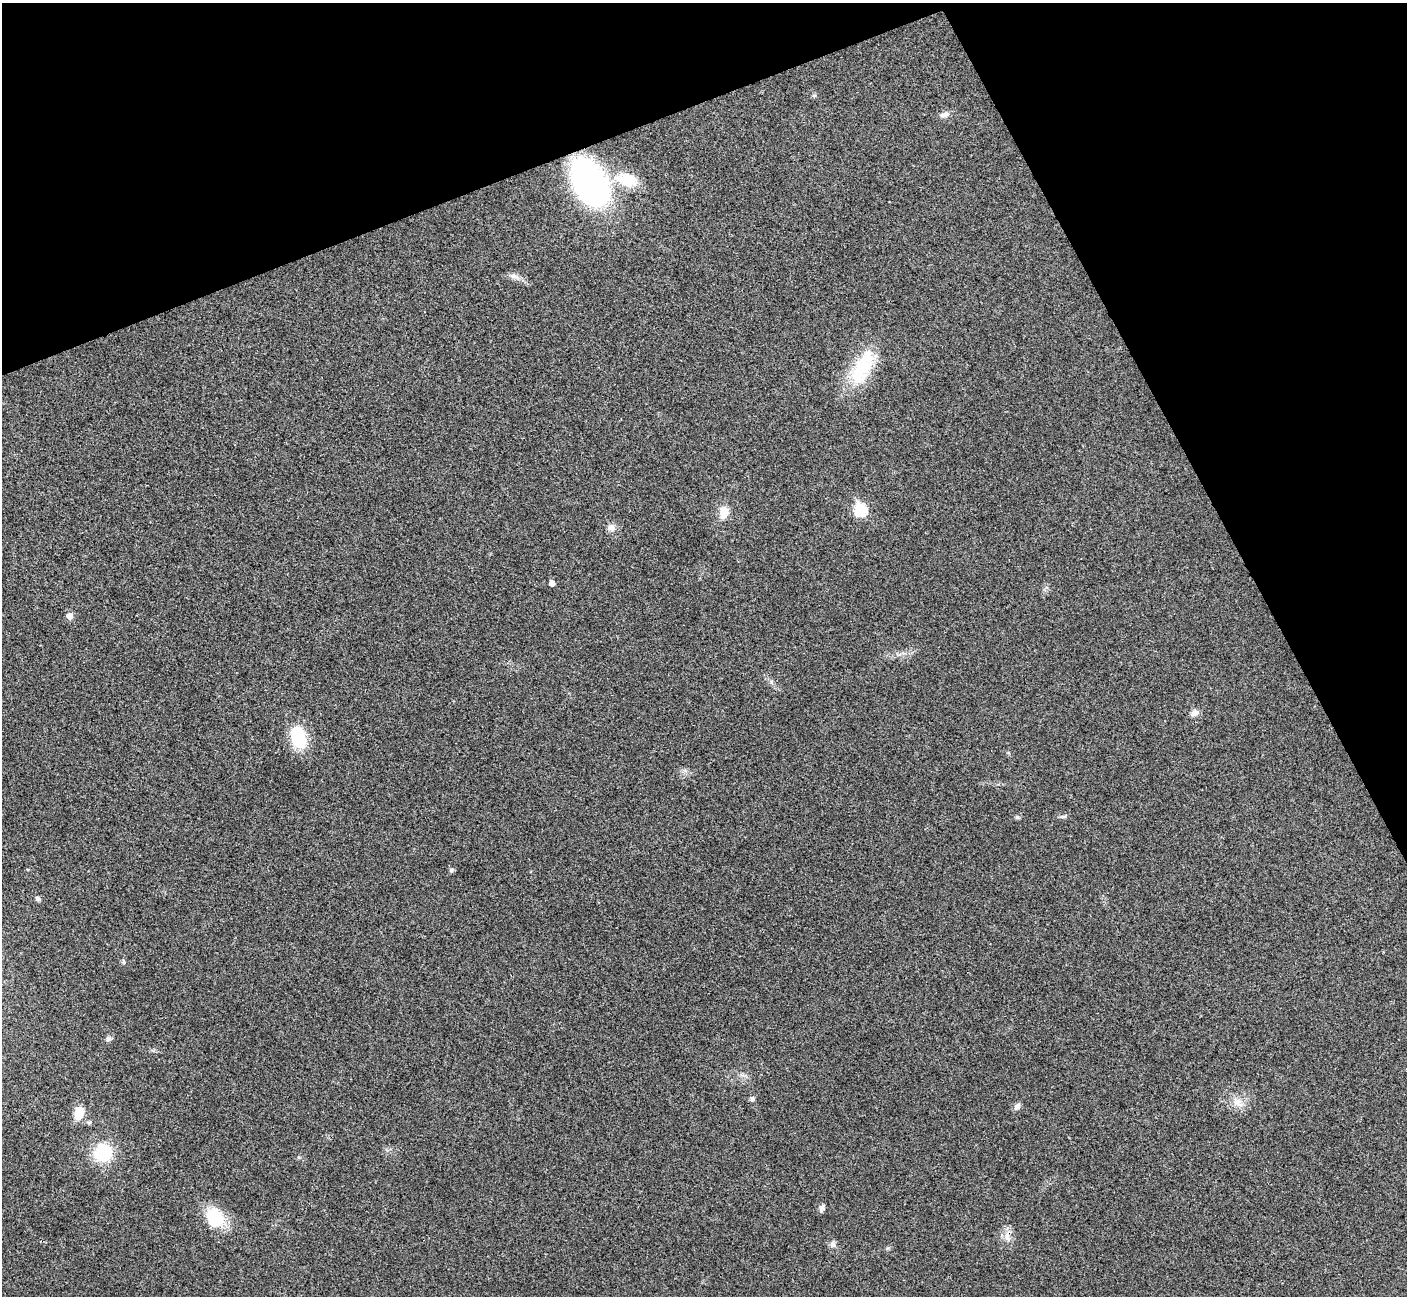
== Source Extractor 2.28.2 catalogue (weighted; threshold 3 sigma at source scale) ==
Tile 3 of 4 x 4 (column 3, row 1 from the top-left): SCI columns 2814-4218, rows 4037-5330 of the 5629 x 5617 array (HDU 1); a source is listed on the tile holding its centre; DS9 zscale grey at full resolution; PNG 1409 x 1298 px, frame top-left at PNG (2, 3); no overlay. Shown black and unused: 21% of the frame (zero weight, under 3 of 4 exposures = <1% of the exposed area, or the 3 px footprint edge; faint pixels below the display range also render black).
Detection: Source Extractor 2.28.2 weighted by HDU 2 'WHT'; one run over the whole footprint, this tile lists its part. Background 0.0221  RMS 0.0053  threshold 0.0239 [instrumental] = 3 sigma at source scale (4.5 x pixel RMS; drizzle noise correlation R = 1.50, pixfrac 1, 0.05/0.05 arcsec/px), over >= 5 px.
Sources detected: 30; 1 inside a brighter listed object's ellipse — not listed separately; the other 29 listed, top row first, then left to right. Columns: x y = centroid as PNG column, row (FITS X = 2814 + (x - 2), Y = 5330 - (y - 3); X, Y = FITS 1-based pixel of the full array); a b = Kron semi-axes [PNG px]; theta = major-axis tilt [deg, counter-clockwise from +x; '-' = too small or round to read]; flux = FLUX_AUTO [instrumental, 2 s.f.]
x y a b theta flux
814 95 6 4 1 0.77
945 115 14 7 19 2.7
627 180 31 16 -14 18
590 183 44 28 -58 150
514 276 13 8 -18 3.1
860 371 44 25 53 30
860 509 7 6 - 41
724 512 13 10 82 8.3
611 528 11 9 -49 3.3
552 583 5 5 - 2.9
69 616 8 7 - 3.2
1194 713 10 7 25 2.8
298 738 25 17 -72 23
1062 816 11 3 10 1.2
1017 817 5 5 - 1.3
451 870 6 5 - 0.98
38 899 7 6 - 1.4
124 962 7 4 -74 0.86
108 1039 9 7 33 1.6
752 1099 7 6 - 1.2
1237 1102 18 11 -45 6.4
1017 1107 11 6 47 1.8
79 1113 13 9 71 10
89 1122 7 5 20 0.95
103 1153 17 17 - 28
822 1208 9 5 68 2
215 1217 26 20 -57 20
1007 1236 19 9 85 4.8
833 1244 9 7 -74 2.1
Overlapping masked pixels (flux is a lower limit): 1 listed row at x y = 1007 1236
Unlisted compact peaks at least as high as the median listed source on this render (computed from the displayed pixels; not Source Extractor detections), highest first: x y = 888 1248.